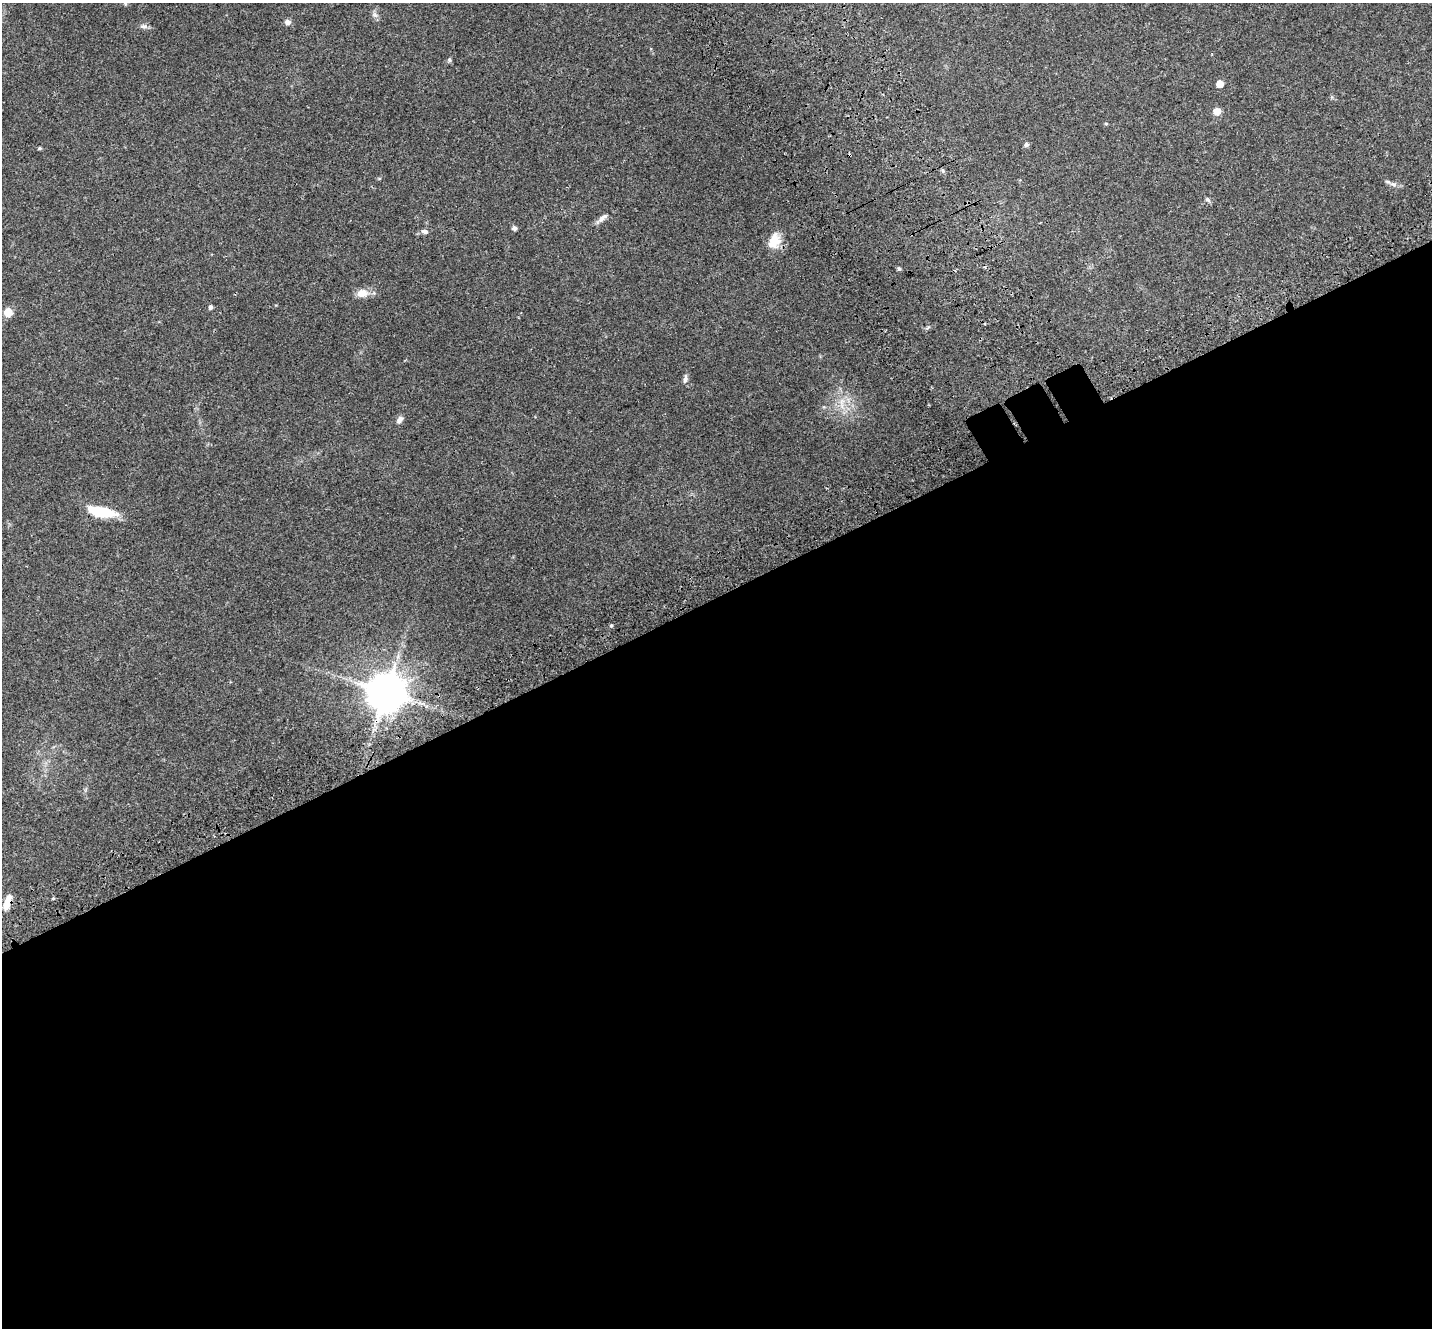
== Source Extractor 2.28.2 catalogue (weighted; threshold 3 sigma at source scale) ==
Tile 15 of 4 x 4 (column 3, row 4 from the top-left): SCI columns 2989-4418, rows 306-1631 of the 5973 x 5859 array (HDU 1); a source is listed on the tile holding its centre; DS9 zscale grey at full resolution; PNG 1434 x 1330 px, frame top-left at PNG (2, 3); no overlay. Shown black and unused: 56% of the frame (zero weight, under 3 of 4 exposures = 9% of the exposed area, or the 3 px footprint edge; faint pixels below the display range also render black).
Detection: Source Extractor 2.28.2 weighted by HDU 2 'WHT'; one run over the whole footprint, this tile lists its part. Background 0.0697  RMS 0.0062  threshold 0.0279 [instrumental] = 3 sigma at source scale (4.5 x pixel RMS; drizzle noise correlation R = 1.50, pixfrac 1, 0.0396/0.0396 arcsec/px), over >= 5 px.
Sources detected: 30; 1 cosmic-ray / hot-pixel residue — not listed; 1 inside a brighter listed object's ellipse — not listed separately; the other 28 listed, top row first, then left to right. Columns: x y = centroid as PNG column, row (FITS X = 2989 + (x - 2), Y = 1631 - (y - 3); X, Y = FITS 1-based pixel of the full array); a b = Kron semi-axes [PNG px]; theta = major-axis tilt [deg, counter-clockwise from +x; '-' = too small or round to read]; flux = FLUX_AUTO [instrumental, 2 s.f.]
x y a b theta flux
375 15 8 5 -45 1.6
287 22 6 6 - 2.8
143 26 11 5 -8 1.8
449 60 6 5 - 0.87
1220 84 5 5 - 6.9
1217 111 6 6 - 6.7
1106 124 5 3 - 0.51
1026 145 6 5 - 1.3
39 148 5 4 - 0.79
850 155 4 3 - 0.52
1393 184 11 5 -21 2.1
1207 200 7 4 -38 1.1
602 218 19 6 39 3.1
514 228 5 4 - 1.9
424 231 9 6 -10 1.9
774 241 19 12 70 9.4
899 269 5 4 - 0.92
362 293 15 10 9 5.6
210 307 5 4 - 1.4
8 312 6 6 - 11
685 379 14 5 81 1.8
842 402 10 6 70 3.1
400 420 9 6 58 2.4
102 512 32 10 -11 19
611 626 5 4 - 0.79
386 692 11 10 - 1700
53 898 4 4 - 0.64
7 904 14 7 76 6.3
Overlapping masked pixels (flux is a lower limit): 2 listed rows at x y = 850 155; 7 904